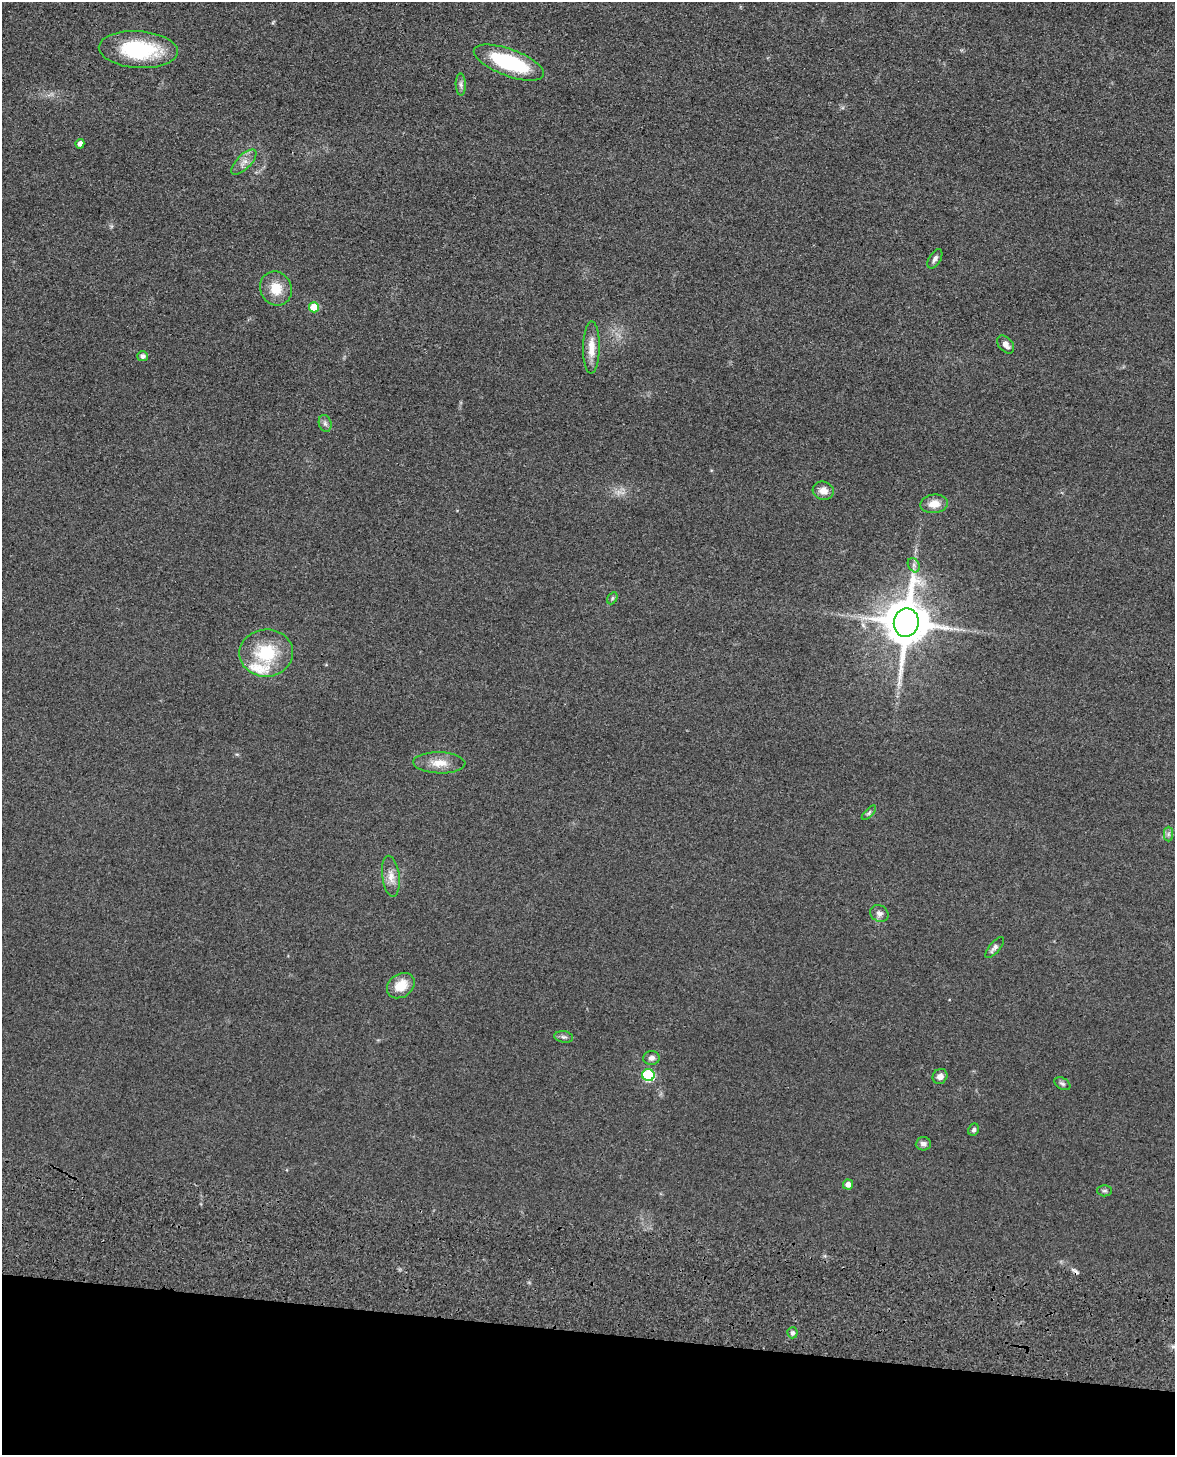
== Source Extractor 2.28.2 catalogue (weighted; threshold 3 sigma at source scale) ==
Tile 11 of 4 x 3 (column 3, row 3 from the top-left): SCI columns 2367-3539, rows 156-1608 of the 4869 x 4885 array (HDU 1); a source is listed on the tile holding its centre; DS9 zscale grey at full resolution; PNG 1177 x 1457 px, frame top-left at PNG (2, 2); each listed source drawn as its Kron ellipse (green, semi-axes under 4 px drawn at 4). Shown black and unused: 8% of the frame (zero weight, under 3 of 4 exposures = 9% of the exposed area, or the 3 px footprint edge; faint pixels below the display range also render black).
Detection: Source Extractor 2.28.2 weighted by HDU 2 'WHT'; one run over the whole footprint, this tile lists its part. Background 0.0534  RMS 0.0086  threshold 0.0388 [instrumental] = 3 sigma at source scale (4.5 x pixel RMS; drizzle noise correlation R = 1.50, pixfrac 1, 0.05/0.05 arcsec/px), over >= 5 px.
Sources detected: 38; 1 too faint to see at this stretch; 1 cosmic-ray / hot-pixel residue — neither listed nor drawn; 1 inside a brighter listed object's ellipse — not listed separately; the other 35 listed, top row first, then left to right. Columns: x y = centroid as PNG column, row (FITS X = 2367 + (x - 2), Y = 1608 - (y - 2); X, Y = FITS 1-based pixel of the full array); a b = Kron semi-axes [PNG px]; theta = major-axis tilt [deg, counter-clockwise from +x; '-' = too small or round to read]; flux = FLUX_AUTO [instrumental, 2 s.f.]
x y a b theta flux
138 50 39 18 -4 69
509 63 37 13 -20 75
461 85 11 5 -88 2.6
80 144 5 4 - 4.5
244 162 16 7 45 6.3
935 259 11 6 59 3.2
276 289 17 15 -61 17
314 307 5 5 - 23
1006 345 10 7 -50 4.9
591 348 26 8 89 12
143 356 5 5 - 2.6
325 423 8 6 -73 2.7
823 491 10 9 - 7.2
934 504 14 9 6 10
914 565 7 5 -61 2.4
612 598 6 4 60 1.4
906 623 14 12 82 3900
266 653 27 23 3 44
439 763 26 10 -2 13
869 813 9 4 46 1.7
1168 834 7 4 90 2
391 876 20 8 -82 8.2
879 913 9 8 - 4.1
995 948 13 5 50 3.3
401 986 15 11 34 16
564 1037 9 5 -9 2.4
651 1058 8 7 - 3.8
648 1075 6 6 - 69
940 1076 8 7 - 4.5
1062 1084 8 5 -30 2
974 1130 6 5 - 2.1
923 1144 7 6 - 3.8
848 1184 5 5 - 5.7
1104 1191 7 5 0 1.8
792 1333 5 5 - 2.2